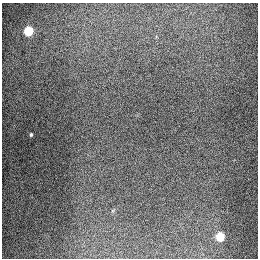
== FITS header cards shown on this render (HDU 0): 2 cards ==
NAXIS1  =                  256
NAXIS2  =                  256

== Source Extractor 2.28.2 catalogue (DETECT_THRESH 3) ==
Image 256 x 256 px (HDU 0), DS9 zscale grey, 1 PNG px = 1 image px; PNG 260 x 260 px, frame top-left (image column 1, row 256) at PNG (2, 3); no overlay
Background 1310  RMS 27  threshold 80.7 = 3 sigma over >= 5 px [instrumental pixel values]
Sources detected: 3; all 3 listed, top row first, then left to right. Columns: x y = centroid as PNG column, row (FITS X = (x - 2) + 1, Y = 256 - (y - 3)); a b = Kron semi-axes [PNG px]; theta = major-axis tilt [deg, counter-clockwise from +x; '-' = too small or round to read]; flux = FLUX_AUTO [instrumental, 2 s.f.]
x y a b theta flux
28 31 6 5 - 92000
31 134 4 3 - 2200
220 236 6 5 - 66000